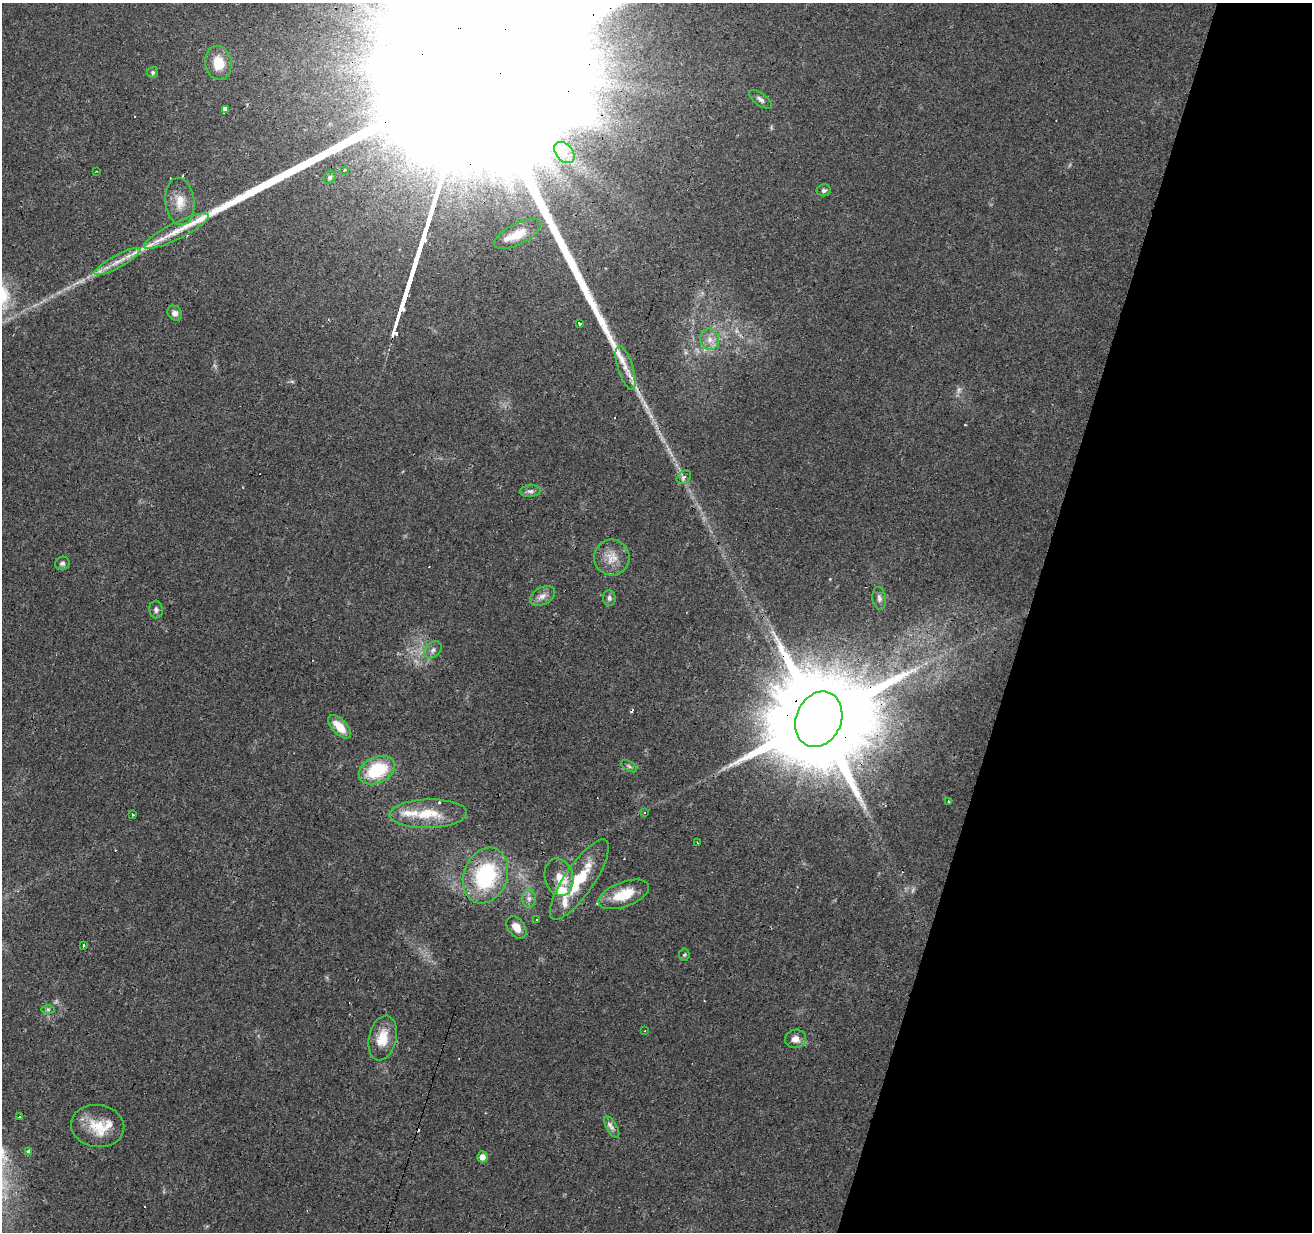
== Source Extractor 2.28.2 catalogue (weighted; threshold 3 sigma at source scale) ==
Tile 8 of 4 x 4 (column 4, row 2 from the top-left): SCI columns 3931-5240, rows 2678-3907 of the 5245 x 5417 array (HDU 1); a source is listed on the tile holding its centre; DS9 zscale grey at full resolution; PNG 1314 x 1234 px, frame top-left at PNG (2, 3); each listed source drawn as its Kron ellipse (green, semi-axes under 4 px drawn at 4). Shown black and unused: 22% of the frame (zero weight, under 3 of 4 exposures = <1% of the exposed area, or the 3 px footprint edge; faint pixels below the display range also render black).
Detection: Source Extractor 2.28.2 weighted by HDU 2 'WHT'; one run over the whole footprint, this tile lists its part. Background 0.0451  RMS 0.0046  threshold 0.0206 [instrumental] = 3 sigma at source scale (4.5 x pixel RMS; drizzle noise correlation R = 1.50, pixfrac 1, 0.0396/0.0396 arcsec/px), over >= 5 px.
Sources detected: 79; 3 too faint to see at this stretch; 12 cosmic-ray / hot-pixel residue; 2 long thin detections or spike segments (spike, bleed or trail) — neither listed nor drawn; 9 inside a brighter listed object's ellipse — not listed separately; the other 53 listed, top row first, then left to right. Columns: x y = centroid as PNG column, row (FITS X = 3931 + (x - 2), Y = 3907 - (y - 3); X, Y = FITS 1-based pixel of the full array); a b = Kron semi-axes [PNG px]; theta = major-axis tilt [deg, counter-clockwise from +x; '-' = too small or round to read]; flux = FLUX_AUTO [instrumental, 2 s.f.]
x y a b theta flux
218 63 17 13 -80 10
153 72 6 5 - 0.83
760 99 13 6 -36 1.7
225 109 4 3 - 220
564 153 12 8 -48 4.5
344 170 3 3 - 0.94
96 171 3 2 - 0.34
330 177 7 6 - 0.97
824 190 7 6 - 1.1
180 202 23 14 -83 7.8
176 231 36 8 26 8.2
517 234 26 10 27 9.2
117 262 26 6 29 6
175 313 8 6 -43 2
579 323 4 3 - 3.1
709 339 11 9 -80 3.9
626 368 23 7 -72 5.7
684 477 8 5 37 1.6
530 491 10 6 5 1.6
612 558 18 17 - 7.3
62 563 7 6 - 1.2
542 596 13 8 29 3.1
609 598 8 6 -88 1.5
879 598 11 6 -81 1.7
156 610 9 7 -84 1.6
433 650 10 7 44 1.9
819 719 28 22 66 14000
339 727 15 7 -46 8
629 766 9 4 -30 1.1
377 770 19 13 26 27
948 802 3 2 - 1.1
645 813 3 3 - 0.92
428 814 38 14 2 15
133 815 3 2 - 0.54
697 842 3 2 - 0.38
486 876 28 21 69 43
559 877 19 14 -75 6.9
579 880 47 14 56 22
624 894 26 12 21 13
529 899 9 6 90 2
536 920 3 2 - 0.5
516 927 12 8 -55 4.6
83 946 3 2 - 1.7
684 955 6 5 - 0.73
48 1009 7 4 0 0.83
645 1031 3 2 - 0.53
383 1038 23 13 77 9.8
795 1039 10 9 - 3.6
19 1117 3 3 - 1.9
98 1126 27 21 -6 13
612 1127 12 5 -59 1.8
28 1152 4 3 - 6.3
482 1157 5 5 - 3.3
Overlapping masked pixels (flux is a lower limit): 2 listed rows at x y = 819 719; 486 876